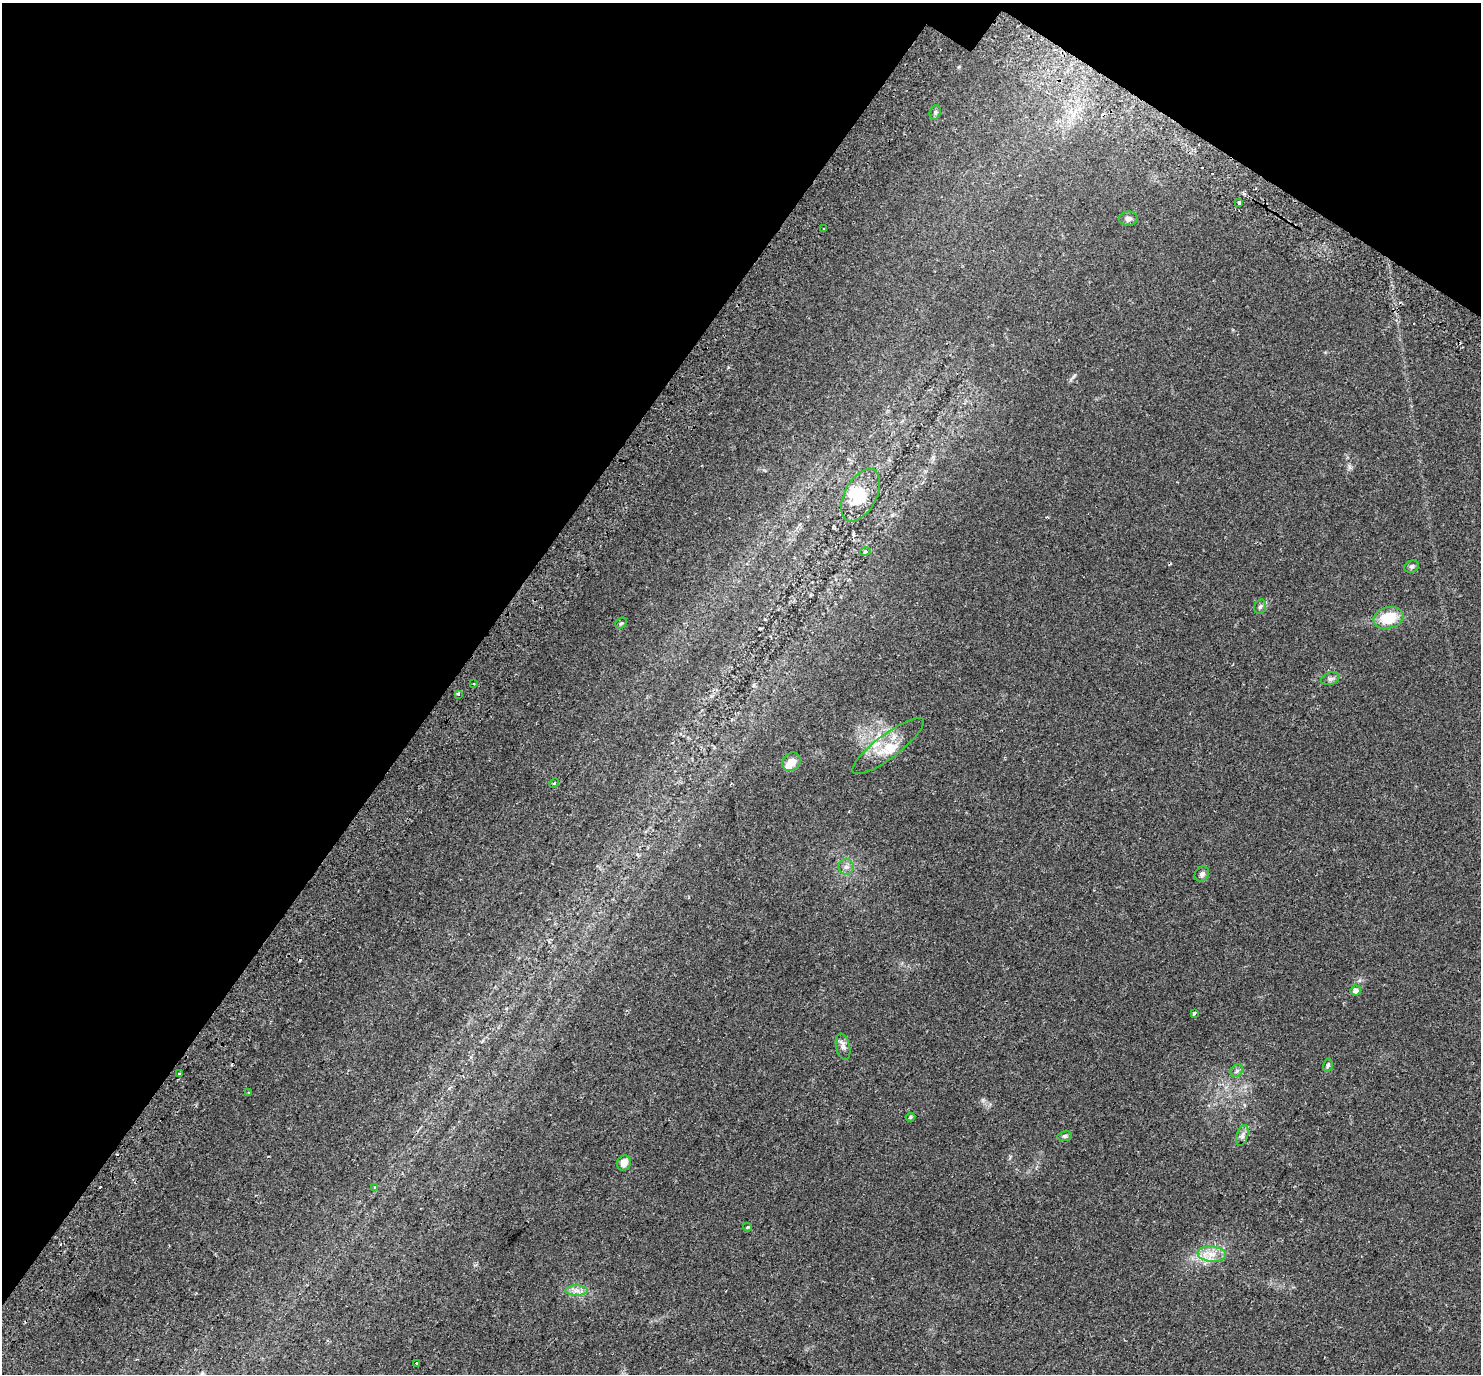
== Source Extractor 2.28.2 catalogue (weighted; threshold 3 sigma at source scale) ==
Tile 2 of 4 x 4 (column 2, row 1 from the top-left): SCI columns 1557-3035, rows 4465-5836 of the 6063 x 6123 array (HDU 1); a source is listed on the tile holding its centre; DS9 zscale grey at full resolution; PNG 1483 x 1376 px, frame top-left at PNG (2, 3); each listed source drawn as its Kron ellipse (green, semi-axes under 4 px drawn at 4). Shown black and unused: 34% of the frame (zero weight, under 2 of 3 exposures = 5% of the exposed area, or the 3 px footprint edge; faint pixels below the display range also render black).
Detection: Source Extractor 2.28.2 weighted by HDU 2 'WHT'; one run over the whole footprint, this tile lists its part. Background 0.0333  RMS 0.0039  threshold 0.0174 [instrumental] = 3 sigma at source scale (4.5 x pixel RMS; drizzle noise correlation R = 1.50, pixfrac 1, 0.0396/0.0396 arcsec/px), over >= 5 px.
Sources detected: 44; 2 inside a brighter object's white glare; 6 cosmic-ray / hot-pixel residue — neither listed nor drawn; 2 inside a brighter listed object's ellipse — not listed separately; the other 34 listed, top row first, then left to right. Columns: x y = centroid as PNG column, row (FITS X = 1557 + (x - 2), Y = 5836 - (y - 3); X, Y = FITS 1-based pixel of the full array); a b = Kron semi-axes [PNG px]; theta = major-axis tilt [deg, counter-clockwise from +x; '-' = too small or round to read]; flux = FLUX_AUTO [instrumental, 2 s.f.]
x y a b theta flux
935 112 7 5 71 0.76
1239 203 4 3 - 3.3
1128 219 9 7 4 1.3
824 229 3 3 - 0.89
861 495 29 16 62 11
865 552 5 3 - 0.38
1412 566 7 5 30 0.94
1260 607 7 5 72 0.88
1388 618 15 10 14 11
621 623 6 5 - 0.52
1330 679 9 6 18 1
474 684 3 2 - 0.3
458 694 3 3 - 14
888 746 44 12 37 8.4
791 762 10 8 48 3.6
554 783 5 3 - 0.35
846 867 8 7 - 1.4
1202 874 8 6 56 1.2
1356 990 5 5 - 1.8
1194 1013 3 3 - 1.4
843 1047 13 7 -78 1.5
1328 1065 6 5 - 0.59
1237 1071 7 5 45 0.9
179 1074 3 3 - 1.1
249 1093 3 3 - 0.45
910 1117 5 4 - 0.61
1242 1135 11 5 74 1.4
1065 1136 7 5 9 0.71
624 1163 8 7 - 2.4
374 1187 3 3 - 1
748 1227 4 4 - 0.37
1212 1254 14 7 -6 3.7
576 1291 11 5 0 1.8
417 1364 3 3 - 1.3